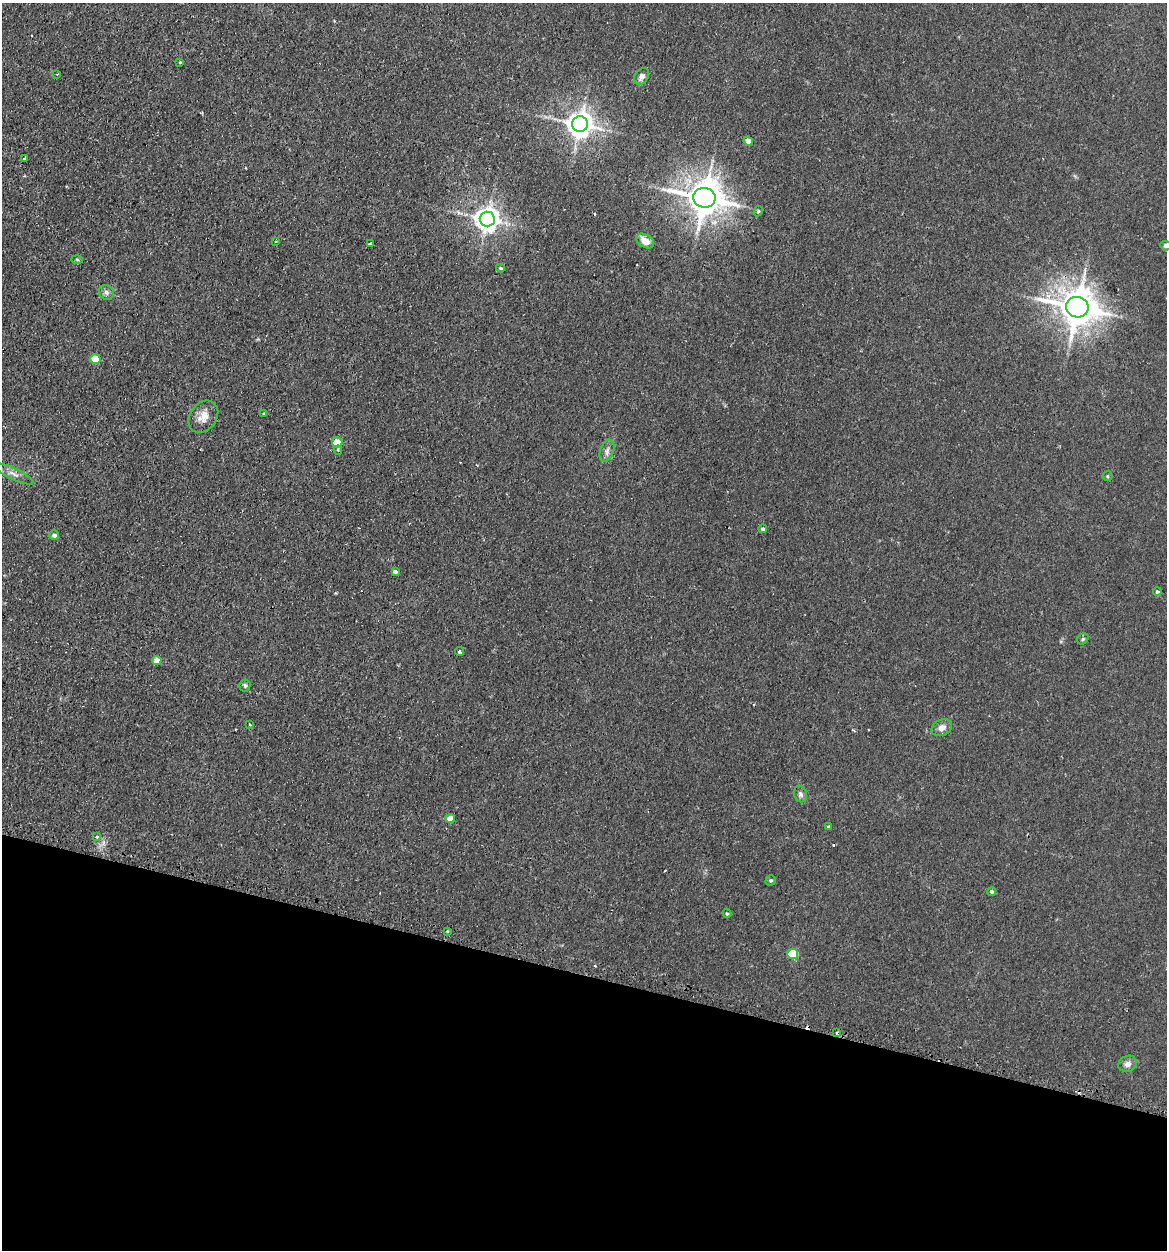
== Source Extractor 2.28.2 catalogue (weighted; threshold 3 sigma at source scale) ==
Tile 15 of 4 x 4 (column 3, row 4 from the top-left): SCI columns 2510-3674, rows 206-1453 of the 5198 x 5223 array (HDU 1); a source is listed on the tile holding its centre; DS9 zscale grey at full resolution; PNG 1169 x 1252 px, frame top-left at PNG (2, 3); each listed source drawn as its Kron ellipse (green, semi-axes under 4 px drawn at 4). Shown black and unused: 22% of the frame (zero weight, under 2 of 3 exposures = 3% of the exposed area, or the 3 px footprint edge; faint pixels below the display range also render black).
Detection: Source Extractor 2.28.2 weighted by HDU 2 'WHT'; one run over the whole footprint, this tile lists its part. Background 0.0425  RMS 0.0057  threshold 0.0255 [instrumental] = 3 sigma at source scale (4.5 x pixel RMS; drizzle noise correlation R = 1.50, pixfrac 1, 0.05/0.05 arcsec/px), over >= 5 px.
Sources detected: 51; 5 cosmic-ray / hot-pixel residue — neither listed nor drawn; the other 46 listed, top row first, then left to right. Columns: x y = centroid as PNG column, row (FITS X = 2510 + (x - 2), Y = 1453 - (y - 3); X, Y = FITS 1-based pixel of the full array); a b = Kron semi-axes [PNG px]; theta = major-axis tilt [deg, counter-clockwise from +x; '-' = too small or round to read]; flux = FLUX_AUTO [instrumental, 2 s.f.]
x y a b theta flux
180 62 3 2 - 0.5
57 74 3 3 - 0.51
641 76 9 6 55 2.6
580 124 8 7 - 610
748 141 5 4 - 4.7
24 158 4 3 - 2.3
704 198 11 9 -8 1300
758 211 5 4 - 0.65
487 219 7 7 - 500
276 241 3 2 - 0.47
645 241 9 6 -31 6.3
370 244 3 3 - 1.3
1166 246 5 5 - 1.3
77 259 6 4 -2 0.59
500 268 4 3 - 0.75
106 292 8 7 - 1.8
1077 307 11 10 - 1500
95 359 5 4 - 15
263 414 3 3 - 0.65
203 417 17 13 52 6.4
337 442 5 5 - 17
338 450 5 3 - 1.1
607 451 11 6 71 2.5
14 474 21 5 -26 3.6
1107 476 5 5 - 0.82
763 529 4 4 - 1.2
54 535 5 5 - 1.7
395 571 4 3 - 2.2
1157 592 4 4 - 0.93
1083 639 6 5 - 0.92
459 651 4 3 - 0.95
157 660 4 4 - 5.3
245 685 6 5 - 1
249 724 4 2 - 0.46
942 728 11 8 26 3.6
800 794 8 6 -69 1.8
450 818 4 4 - 5.4
829 827 4 3 - 1.8
97 837 3 3 - 4.4
771 880 5 5 - 1
992 891 4 4 - 1.1
727 913 5 4 - 0.71
447 931 3 3 - 1.1
793 954 5 5 - 25
836 1033 3 3 - 0.92
1128 1064 9 8 - 3.1
Overlapping masked pixels (flux is a lower limit): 1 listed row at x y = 1077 307
Isophote crosses this tile's border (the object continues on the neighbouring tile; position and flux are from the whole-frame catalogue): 1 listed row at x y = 1166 246